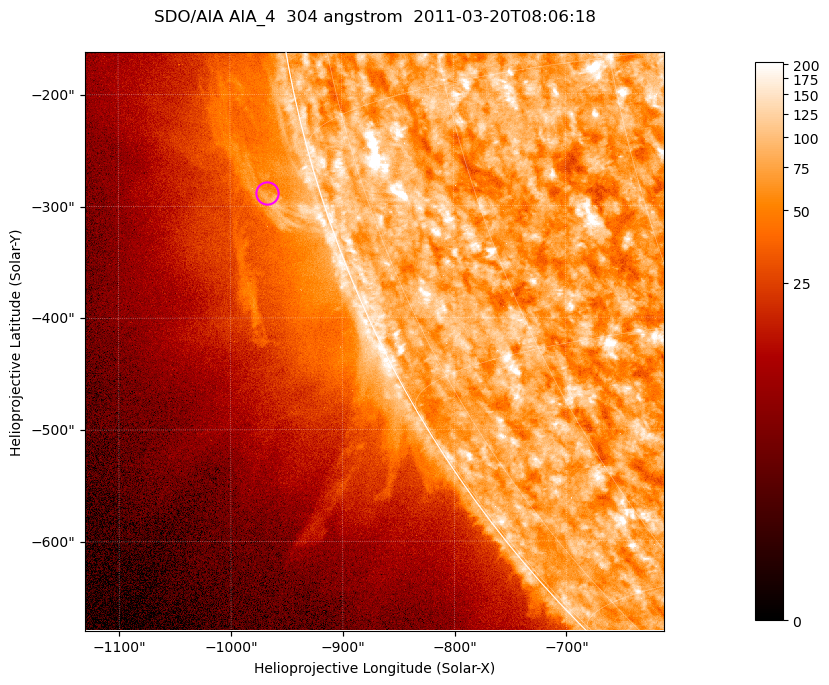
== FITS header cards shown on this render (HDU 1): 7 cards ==
TELESCOP= 'SDO/AIA '           / For AIA: SDO/AIA
INSTRUME= 'AIA_4   '           / For AIA: AIA_ATA1, AIA_ATA2, AIA_ATA3 or AIA_AT
WAVELNTH=                  304 / [angstrom] Wavelength
WAVEUNIT= 'angstrom'           / Wavelength unit: angstrom
DATE-OBS= '2011-03-20T08:06:18.462' / [ISO] Date when observation started; ISO 8
CTYPE1  = 'HPLN-TAN'           / CTYPE1; Typically HPLN
CTYPE2  = 'HPLT-TAN'           / CTYPE2; Typically HPLT

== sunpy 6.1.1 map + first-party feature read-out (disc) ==
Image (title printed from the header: SDO/AIA AIA_4  304 angstrom  2011-03-20T08:06:18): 863 x 863 px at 0.6 arcsec/px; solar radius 964 arcsec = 1605 px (partial field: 4.2% of the solar disc is inside the frame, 46% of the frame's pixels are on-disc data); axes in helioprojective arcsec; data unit not stated in the header (colour bar unlabelled)
Orientation: roll -0.132 deg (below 1 deg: not rotated)
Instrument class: DISC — disc imager (sunpy class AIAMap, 304 A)
Bright regions (active regions / flare kernels): reference = the on-disc median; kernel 7 px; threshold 5 sigma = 125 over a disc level ~77.9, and >= 1.15x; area >= 744 px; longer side >= 10 px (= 6 arcsec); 0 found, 0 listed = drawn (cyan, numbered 1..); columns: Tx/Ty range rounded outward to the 2 arcsec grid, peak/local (2 s.f.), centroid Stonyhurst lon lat
Off-limb structures (1.02-1.3 R_sun): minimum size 372 px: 3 found; the strongest spans PA ~100..110 deg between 1.02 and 1.08 R_sun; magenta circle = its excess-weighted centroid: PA ~105 deg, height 1.05 R_sun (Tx ~-968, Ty ~-288 arcsec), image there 1.7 x the reference